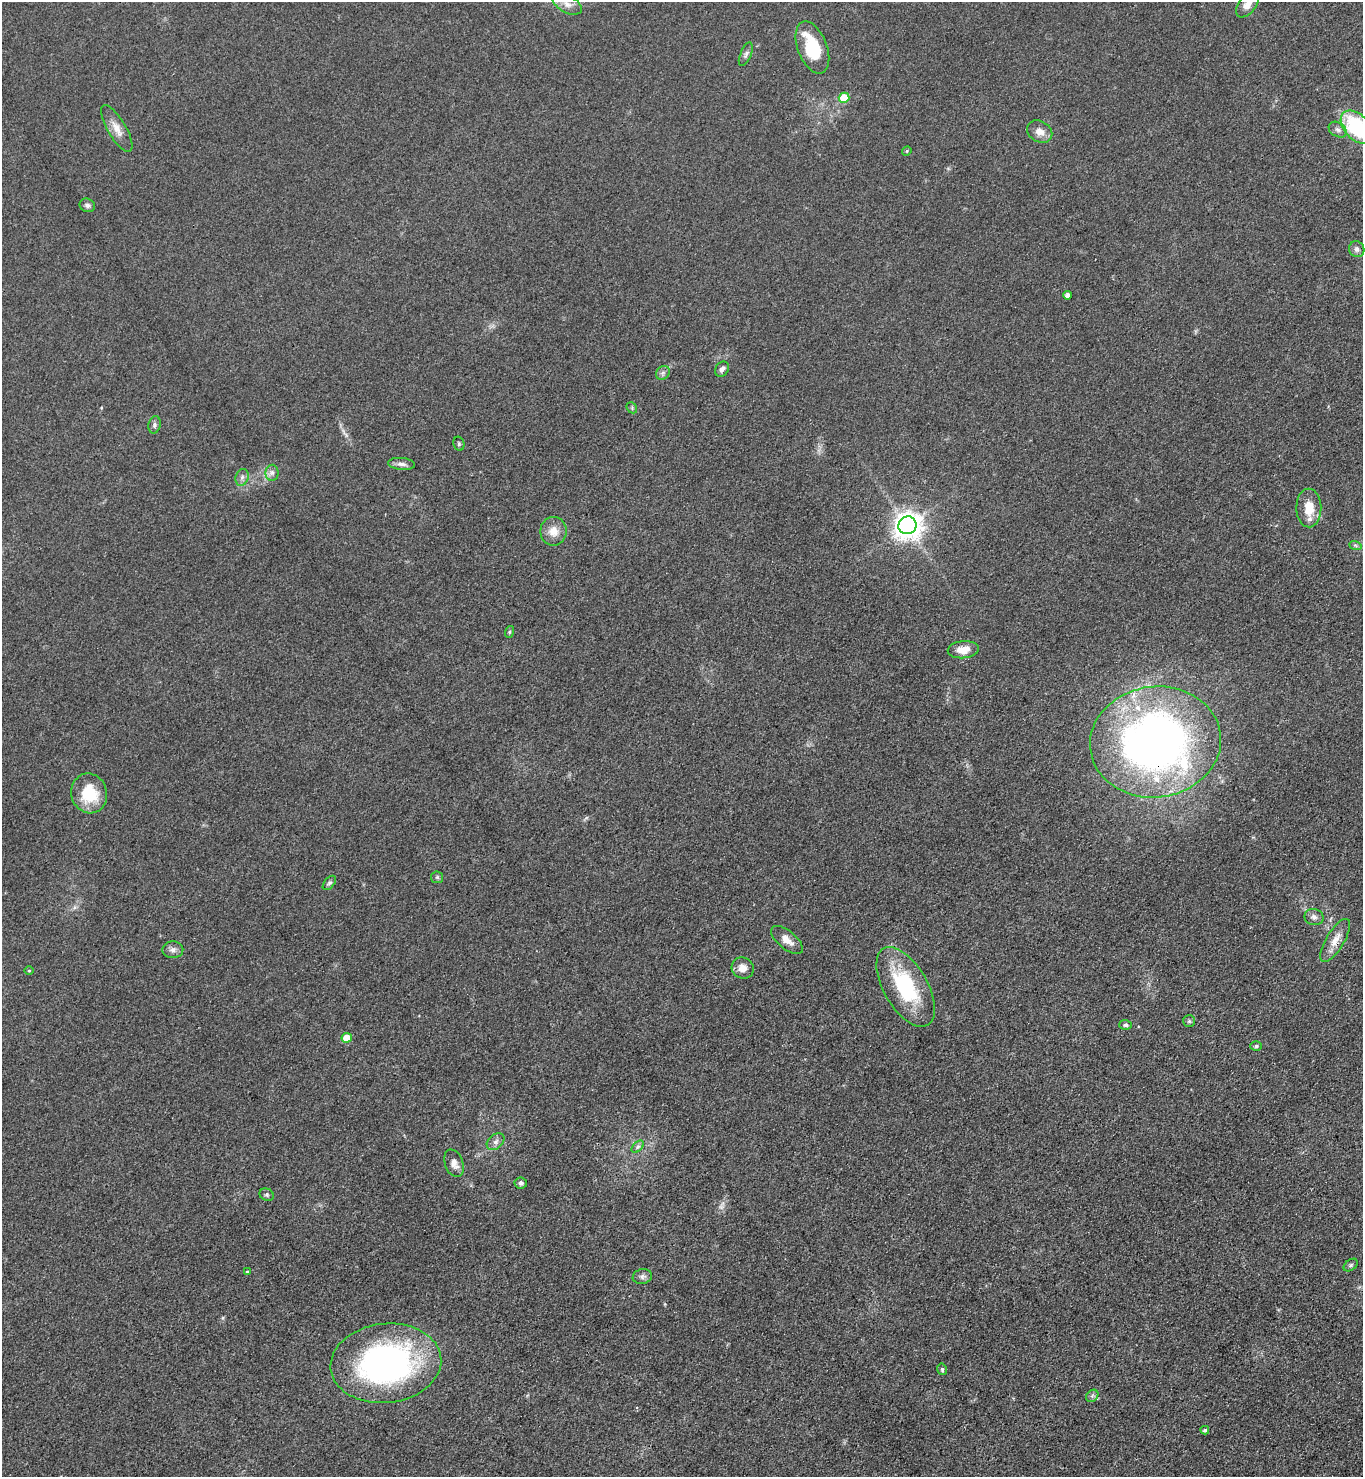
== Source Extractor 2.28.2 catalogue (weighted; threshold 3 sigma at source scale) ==
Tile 6 of 4 x 4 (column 2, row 2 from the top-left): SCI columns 1520-2880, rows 2955-4429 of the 5901 x 5907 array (HDU 1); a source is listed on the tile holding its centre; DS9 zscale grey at full resolution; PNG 1365 x 1479 px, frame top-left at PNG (2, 2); each listed source drawn as its Kron ellipse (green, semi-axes under 4 px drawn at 4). Shown black and unused: <1% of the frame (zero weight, under 3 of 4 exposures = <1% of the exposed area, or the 3 px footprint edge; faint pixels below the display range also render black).
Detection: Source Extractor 2.28.2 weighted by HDU 2 'WHT'; one run over the whole footprint, this tile lists its part. Background 0.0826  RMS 0.0067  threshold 0.0302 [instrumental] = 3 sigma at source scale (4.5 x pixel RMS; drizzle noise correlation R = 1.50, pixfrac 1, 0.05/0.05 arcsec/px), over >= 5 px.
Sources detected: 56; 1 too faint to see at this stretch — neither listed nor drawn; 1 inside a brighter listed object's ellipse — not listed separately; the other 54 listed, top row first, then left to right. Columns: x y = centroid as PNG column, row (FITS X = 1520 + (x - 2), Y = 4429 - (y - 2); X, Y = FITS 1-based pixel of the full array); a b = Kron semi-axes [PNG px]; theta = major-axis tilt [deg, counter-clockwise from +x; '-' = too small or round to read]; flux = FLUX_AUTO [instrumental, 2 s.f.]
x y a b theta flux
567 4 16 8 -28 6.6
1247 5 14 8 53 6.7
812 47 27 14 -69 34
746 54 12 5 67 2.3
844 98 5 5 - 19
1357 127 20 12 -47 63
117 129 26 9 -60 7.7
1338 130 10 7 -32 2.7
1040 132 13 10 -32 5.7
907 151 5 4 - 0.82
87 205 8 6 -21 2
1357 249 8 7 - 2.4
1068 295 4 4 - 2.7
722 369 8 6 57 2.6
663 373 7 6 - 1.9
632 408 6 4 -49 1.1
155 425 9 6 77 1.9
459 444 7 5 -77 1.2
402 464 13 6 -6 3.4
272 473 8 6 90 2.4
242 477 8 6 73 2.6
1309 508 19 12 -89 13
907 525 9 8 - 800
553 531 14 13 - 8.3
1355 545 6 4 -19 1.1
509 632 6 4 71 0.84
963 650 15 8 5 8.8
1155 742 65 55 6 430
89 793 20 18 -74 25
437 877 6 5 - 1.2
329 883 8 5 49 1.7
1314 917 9 8 - 2.8
787 940 19 9 -40 6.3
1335 940 24 9 59 8.2
173 950 10 8 2 3.1
743 968 11 10 - 5.7
29 971 5 3 - 0.69
906 987 44 22 -60 57
1189 1021 6 6 - 1.2
1126 1025 6 5 - 1.7
347 1038 5 5 - 12
1256 1046 6 5 - 1
496 1142 10 7 39 2.7
638 1147 7 4 45 1.6
454 1163 14 9 -70 5.1
521 1183 6 5 - 1.9
267 1195 7 6 - 1.4
1351 1265 8 5 37 1.4
247 1272 4 4 - 0.94
642 1277 10 7 10 2.2
386 1363 55 39 6 210
942 1369 6 4 -77 1.2
1092 1396 7 5 45 1.6
1205 1430 4 4 - 1.9
Overlapping masked pixels (flux is a lower limit): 2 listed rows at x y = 1155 742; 1335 940
Isophote crosses this tile's border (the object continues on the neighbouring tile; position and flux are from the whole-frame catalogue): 2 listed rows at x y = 1247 5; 1357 127